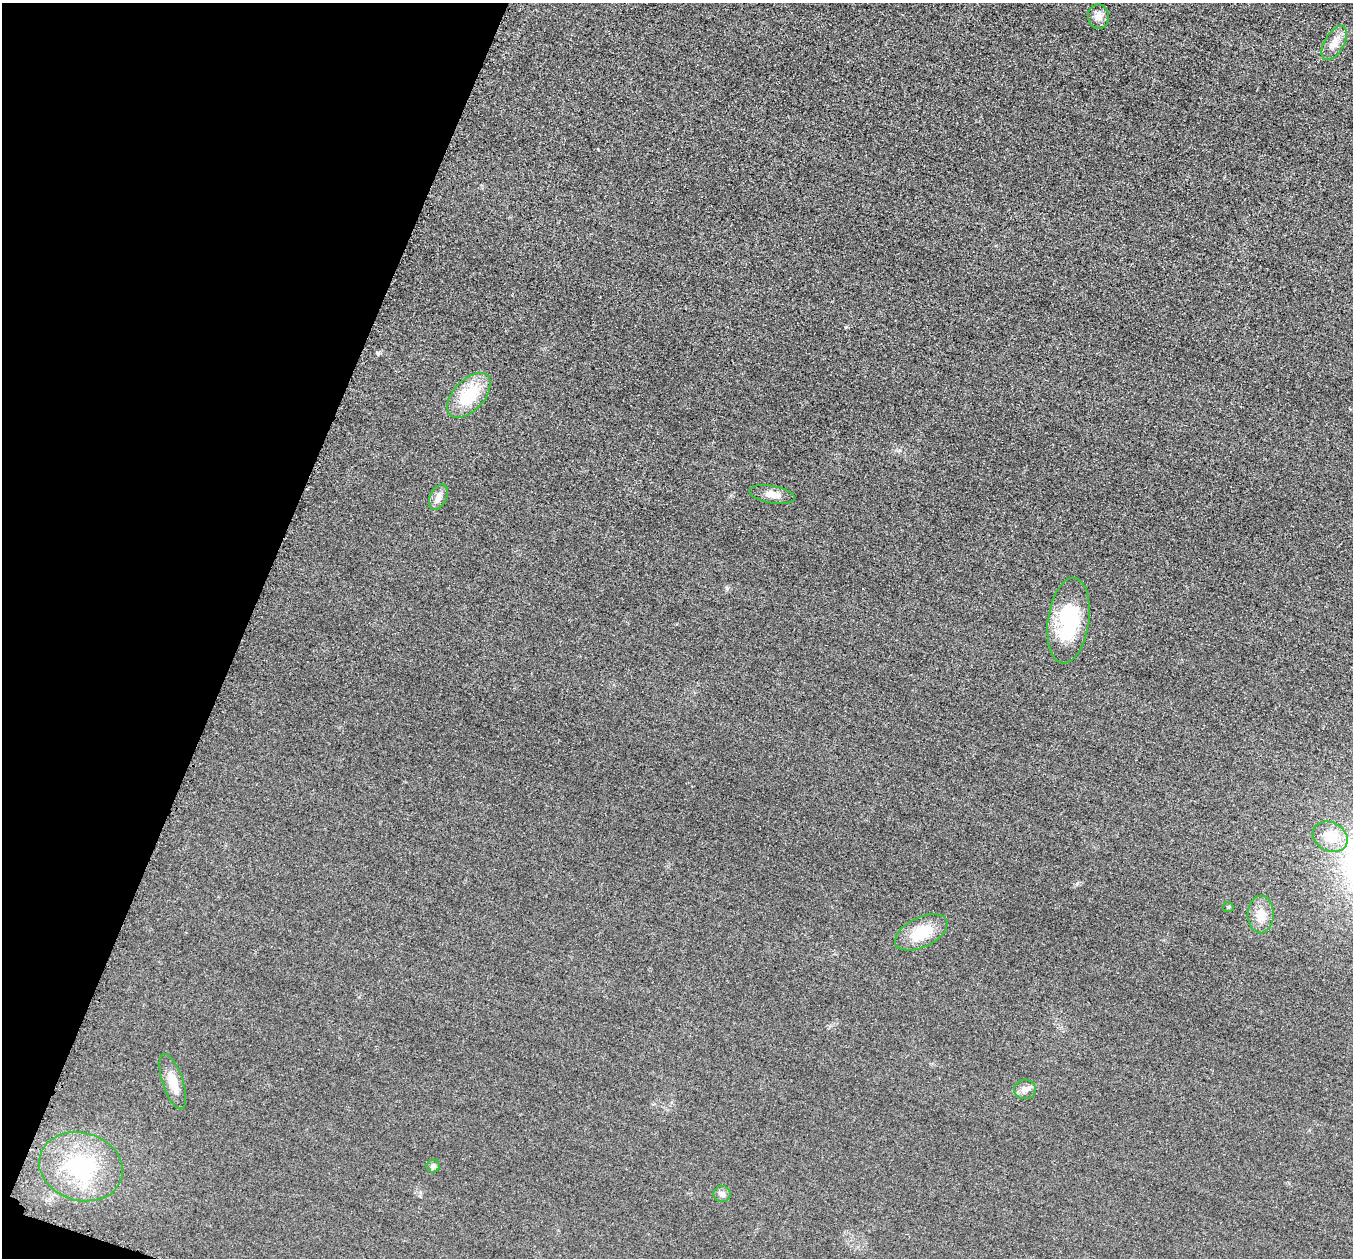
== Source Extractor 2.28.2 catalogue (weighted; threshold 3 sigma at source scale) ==
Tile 9 of 4 x 4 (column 1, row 3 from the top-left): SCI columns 34-1384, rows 1455-2710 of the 5458 x 5502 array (HDU 1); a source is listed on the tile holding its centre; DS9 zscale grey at full resolution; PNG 1355 x 1260 px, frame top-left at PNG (2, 3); each listed source drawn as its Kron ellipse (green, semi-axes under 4 px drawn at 4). Shown black and unused: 18% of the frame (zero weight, under 3 of 5 exposures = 4% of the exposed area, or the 3 px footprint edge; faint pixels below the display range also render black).
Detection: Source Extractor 2.28.2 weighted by HDU 2 'WHT'; one run over the whole footprint, this tile lists its part. Background 0.0195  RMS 0.0052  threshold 0.0233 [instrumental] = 3 sigma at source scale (4.5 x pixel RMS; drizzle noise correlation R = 1.50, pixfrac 1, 0.05/0.05 arcsec/px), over >= 5 px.
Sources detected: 15; all 15 listed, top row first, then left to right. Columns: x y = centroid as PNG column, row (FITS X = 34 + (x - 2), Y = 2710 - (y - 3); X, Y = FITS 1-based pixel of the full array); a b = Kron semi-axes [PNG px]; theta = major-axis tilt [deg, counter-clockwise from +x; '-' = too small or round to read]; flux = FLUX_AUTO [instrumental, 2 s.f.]
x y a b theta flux
1098 16 12 10 -84 3.7
1334 43 19 9 60 5.5
469 395 27 15 47 22
772 495 23 8 -10 4.7
438 497 13 8 65 3.3
1068 621 43 20 82 37
1330 837 18 14 -28 10
1228 907 5 5 - 0.72
1261 914 19 13 89 6.4
921 932 28 15 26 15
173 1082 29 10 -72 8.3
1025 1089 11 9 6 2.9
433 1166 6 6 - 1.6
81 1167 42 34 -16 38
722 1194 8 8 - 2.1
Unlisted compact peaks at least as high as the median listed source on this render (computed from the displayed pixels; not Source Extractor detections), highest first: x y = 378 353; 846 327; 727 588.